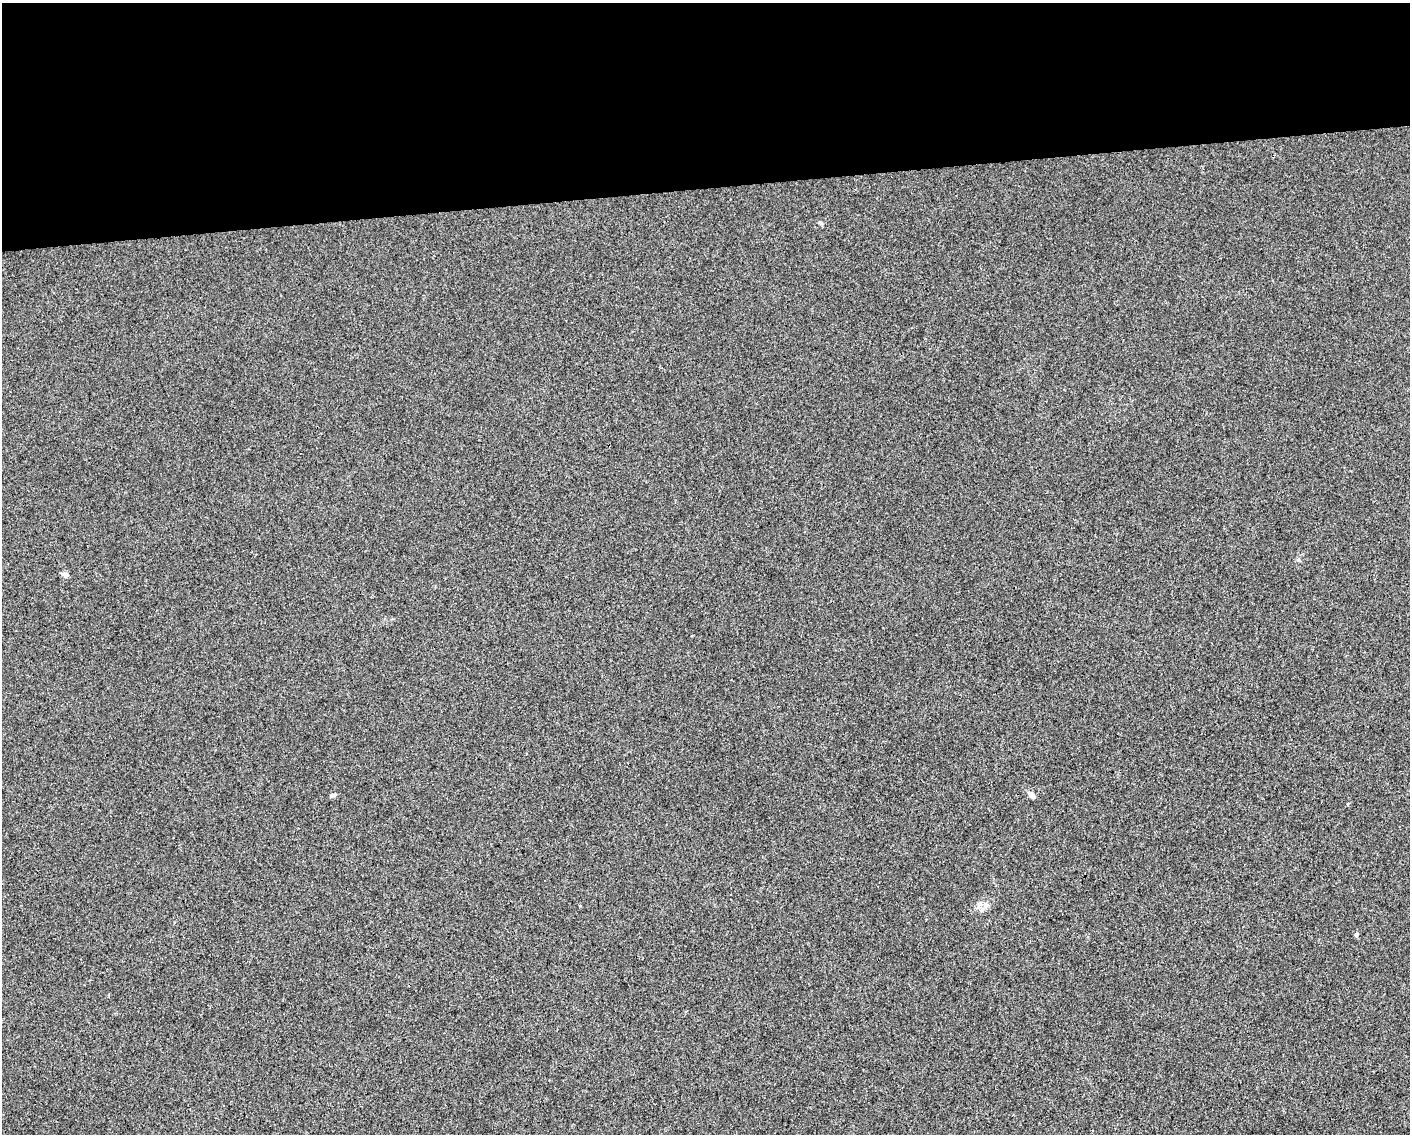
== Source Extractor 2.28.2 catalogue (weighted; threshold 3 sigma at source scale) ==
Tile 2 of 3 x 4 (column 2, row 1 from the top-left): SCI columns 1414-2821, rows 3395-4526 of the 4275 x 4526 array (HDU 1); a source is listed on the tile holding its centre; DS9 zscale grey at full resolution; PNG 1412 x 1136 px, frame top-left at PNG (2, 3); no overlay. Shown black and unused: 16% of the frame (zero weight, under 3 of 4 exposures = <1% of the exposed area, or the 3 px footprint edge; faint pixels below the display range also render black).
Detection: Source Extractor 2.28.2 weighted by HDU 2 'WHT'; one run over the whole footprint, this tile lists its part. Background 1.56e-04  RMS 0.0036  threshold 0.0161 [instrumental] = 3 sigma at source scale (4.5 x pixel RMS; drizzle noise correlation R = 1.50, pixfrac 1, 0.0396/0.0396 arcsec/px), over >= 5 px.
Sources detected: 5; all 5 listed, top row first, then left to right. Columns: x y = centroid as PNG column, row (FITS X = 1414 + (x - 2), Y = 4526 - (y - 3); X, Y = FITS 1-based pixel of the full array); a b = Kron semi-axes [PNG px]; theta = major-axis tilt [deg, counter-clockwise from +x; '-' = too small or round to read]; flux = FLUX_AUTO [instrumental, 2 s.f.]
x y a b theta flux
821 223 7 4 -31 0.54
65 574 9 5 -22 1.2
1032 795 9 6 -45 1.3
985 906 8 6 -89 1.3
1356 934 5 4 - 0.85